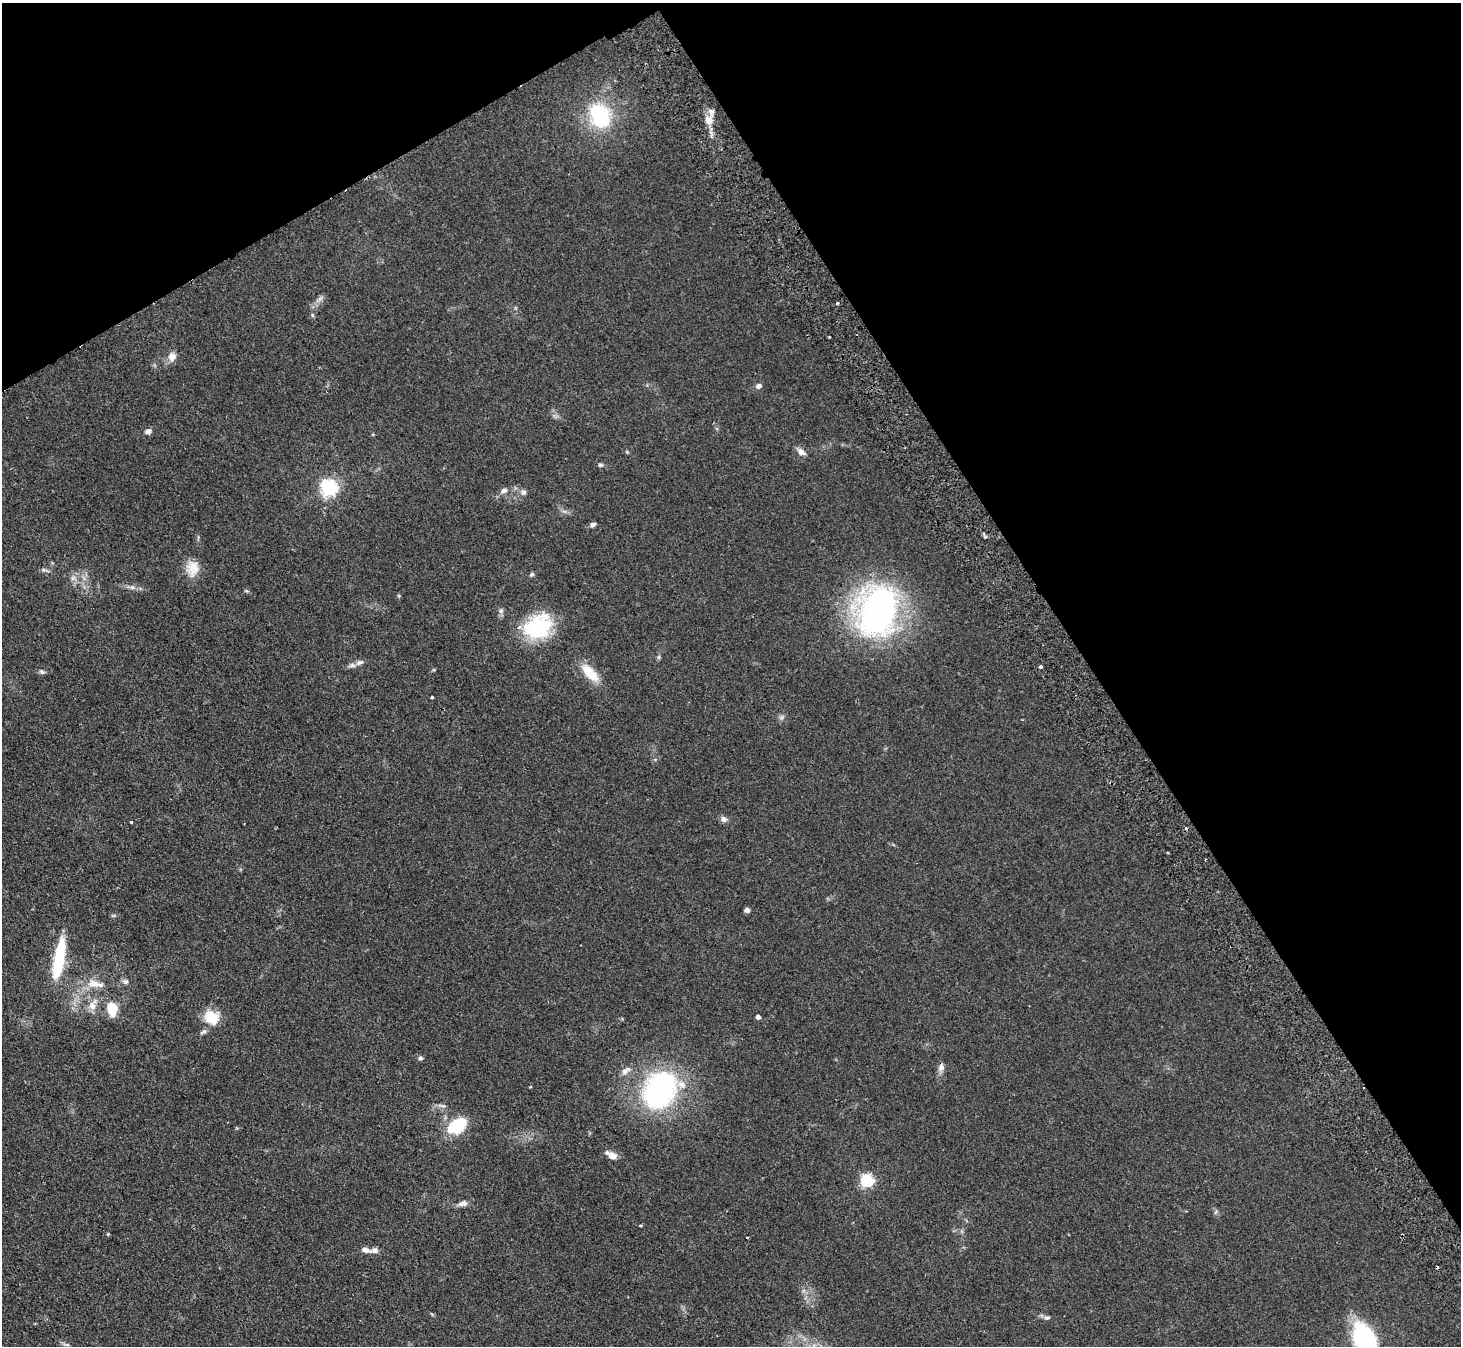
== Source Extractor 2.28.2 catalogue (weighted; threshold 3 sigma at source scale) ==
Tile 3 of 4 x 4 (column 3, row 1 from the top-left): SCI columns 2971-4429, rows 4362-5705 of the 5940 x 5898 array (HDU 1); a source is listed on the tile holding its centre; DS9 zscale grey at full resolution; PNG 1463 x 1348 px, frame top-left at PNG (2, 3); no overlay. Shown black and unused: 32% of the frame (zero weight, under 2 of 3 exposures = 3% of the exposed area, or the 3 px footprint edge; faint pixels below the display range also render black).
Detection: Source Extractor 2.28.2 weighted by HDU 2 'WHT'; one run over the whole footprint, this tile lists its part. Background 0.0991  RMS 0.0091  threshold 0.041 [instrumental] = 3 sigma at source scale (4.5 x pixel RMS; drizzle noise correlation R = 1.50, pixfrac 1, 0.05/0.05 arcsec/px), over >= 5 px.
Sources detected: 67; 1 cosmic-ray / hot-pixel residue — not listed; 8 inside a brighter listed object's ellipse — not listed separately; the other 58 listed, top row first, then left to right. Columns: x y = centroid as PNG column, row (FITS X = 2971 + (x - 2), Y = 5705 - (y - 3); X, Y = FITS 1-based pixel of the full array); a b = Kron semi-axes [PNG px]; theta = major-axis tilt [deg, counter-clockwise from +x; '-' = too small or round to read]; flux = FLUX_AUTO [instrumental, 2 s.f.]
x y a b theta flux
600 116 20 16 -65 77
708 120 12 9 -79 7.8
837 303 3 3 - 2.1
312 315 6 4 -71 1.2
829 337 2 2 - 0.94
172 357 13 11 86 6.4
759 386 8 6 29 3
148 431 9 6 10 3.2
627 452 5 4 - 0.96
801 452 12 7 -37 4.9
601 465 6 5 - 1.7
329 488 6 6 - 320
504 491 10 6 23 3.4
524 492 7 7 - 2.6
593 524 7 5 16 2.6
192 568 22 16 88 14
45 570 14 3 -20 2
532 574 6 5 - 1.7
73 578 7 6 - 3
132 587 6 5 - 2
399 596 6 4 -72 0.93
501 611 6 5 - 2.2
877 611 53 40 77 270
538 627 33 26 31 64
659 657 7 4 89 1.4
359 662 10 7 23 3.2
1041 667 3 3 - 3.6
42 672 7 6 - 2.1
590 673 26 11 -48 20
432 697 3 3 - 2.3
781 717 7 4 -71 1.8
724 819 9 7 -48 3.2
131 822 3 3 - 1.2
747 910 6 5 - 3.1
59 959 47 11 80 50
125 981 8 6 -20 2.6
95 984 28 11 -11 14
92 1005 15 10 69 8.2
112 1009 20 13 -82 15
212 1017 18 15 -41 20
758 1017 4 4 - 4.2
203 1032 11 5 27 2.3
420 1058 6 5 - 2.3
941 1067 10 7 76 4.3
626 1071 15 7 36 5.3
660 1090 37 28 64 170
442 1106 15 5 -5 3.1
459 1123 24 14 14 21
613 1156 9 8 - 6.1
867 1181 6 6 - 140
463 1204 13 7 10 4.1
640 1225 4 3 - 1
108 1234 4 4 - 0.89
365 1250 15 7 -16 4.6
1437 1267 3 3 - 2
1047 1317 8 6 7 2.3
1365 1339 28 18 -67 120
67 1345 6 4 18 1.5
Isophote crosses this tile's border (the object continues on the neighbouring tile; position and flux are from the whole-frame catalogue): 1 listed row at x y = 1365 1339